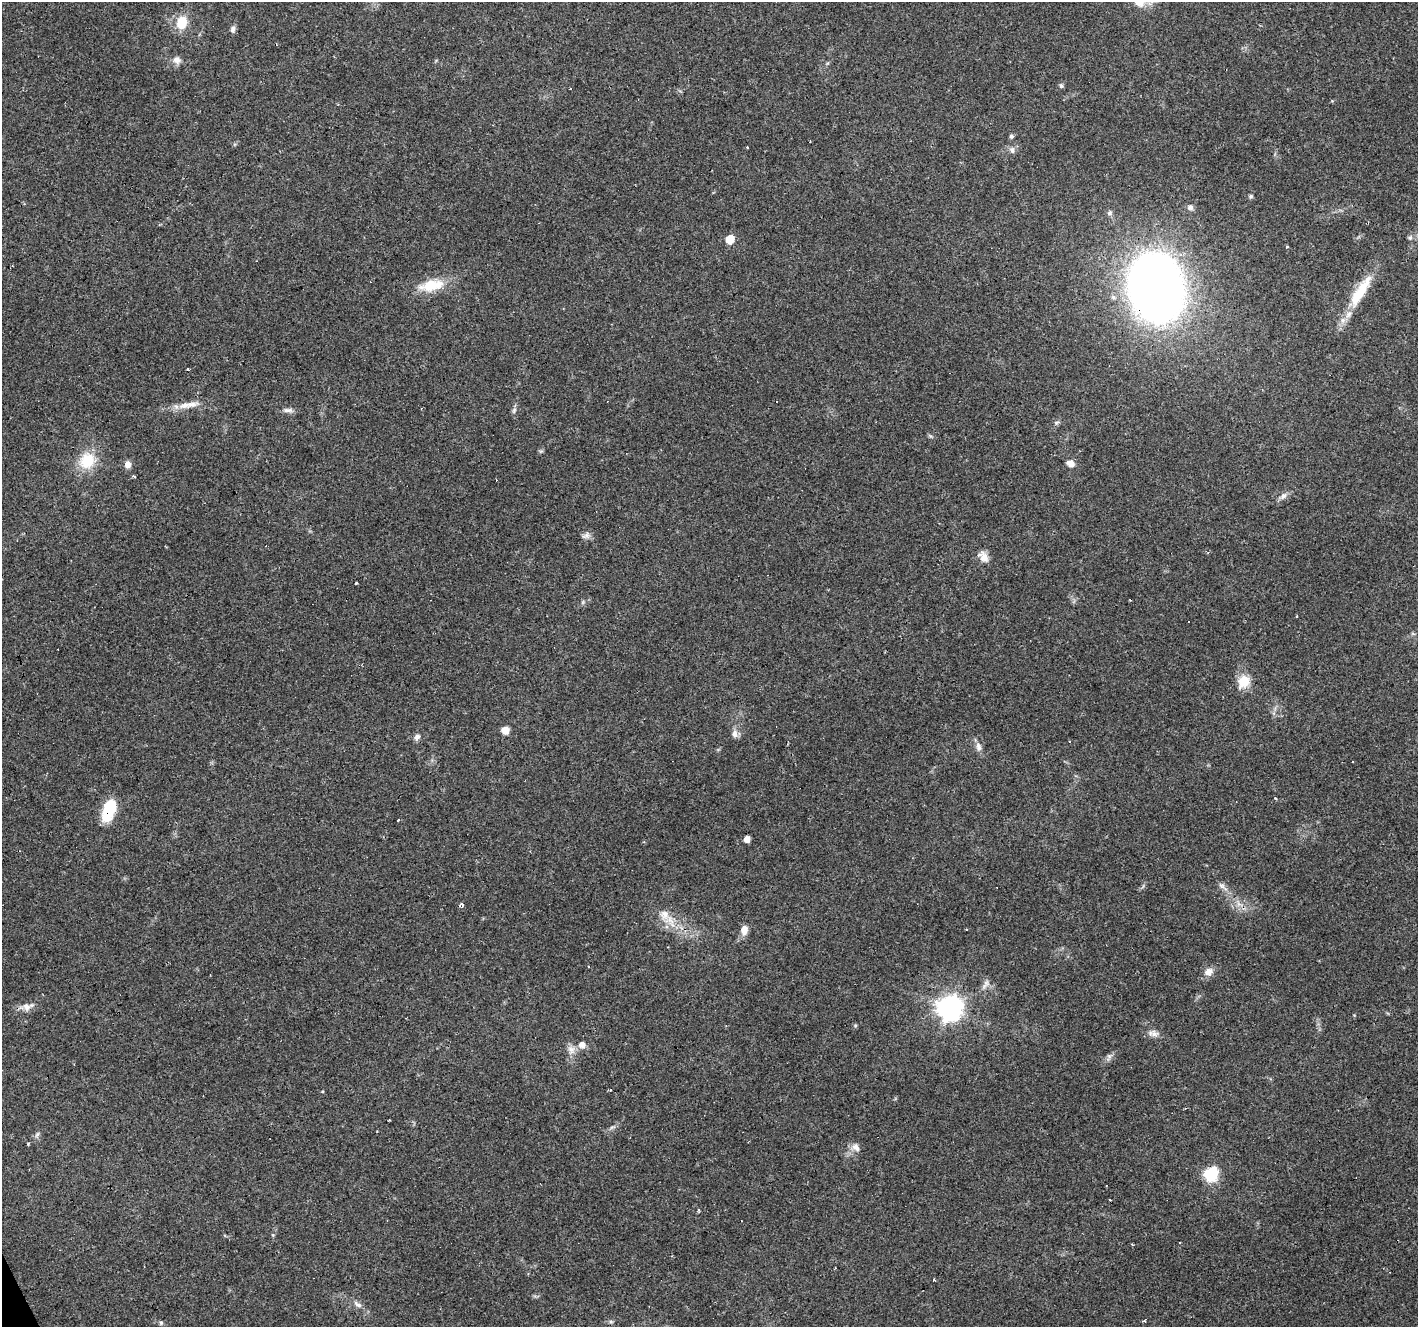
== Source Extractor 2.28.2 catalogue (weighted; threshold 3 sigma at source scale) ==
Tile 7 of 4 x 4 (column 3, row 2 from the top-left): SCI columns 2833-4248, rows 2737-4061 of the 5664 x 5529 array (HDU 1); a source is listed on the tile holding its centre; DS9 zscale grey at full resolution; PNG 1420 x 1329 px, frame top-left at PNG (2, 2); no overlay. Shown black and unused: <1% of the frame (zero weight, under 3 of 4 exposures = <1% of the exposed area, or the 3 px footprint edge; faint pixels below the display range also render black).
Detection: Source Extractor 2.28.2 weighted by HDU 2 'WHT'; one run over the whole footprint, this tile lists its part. Background 0.117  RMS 0.0059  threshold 0.0265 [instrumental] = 3 sigma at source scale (4.5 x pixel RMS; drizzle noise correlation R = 1.50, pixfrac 1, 0.0396/0.0396 arcsec/px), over >= 5 px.
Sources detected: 69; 8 cosmic-ray / hot-pixel residue — not listed; the other 61 listed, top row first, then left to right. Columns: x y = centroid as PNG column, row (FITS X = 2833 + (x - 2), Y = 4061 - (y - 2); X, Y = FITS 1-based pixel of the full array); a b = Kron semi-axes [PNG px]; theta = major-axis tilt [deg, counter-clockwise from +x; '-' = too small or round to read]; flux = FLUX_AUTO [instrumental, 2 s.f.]
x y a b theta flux
182 23 16 13 76 12
233 29 10 6 81 1.9
177 60 11 10 - 3.2
1061 86 6 5 - 1.1
1011 136 6 5 - 1
747 147 3 3 - 0.97
1012 150 9 7 -80 2
1251 196 6 5 - 1
1190 207 8 7 - 1.8
1110 213 8 7 - 1.6
730 239 6 5 - 15
1287 246 3 3 - 1.1
432 285 36 15 10 17
1156 287 38 29 -78 850
1360 292 53 13 57 23
776 401 3 3 - 0.81
188 405 36 8 9 7.8
288 410 14 6 -2 2.5
514 410 9 5 64 1.5
1056 422 6 4 1 1
87 461 24 20 58 17
1071 463 10 8 -27 3.5
128 464 8 7 - 3.6
134 476 4 3 - 1.2
1283 496 11 7 42 2.7
586 536 11 7 2 2.3
983 557 16 10 -57 4.9
356 583 3 3 - 0.69
1243 681 15 13 60 11
505 730 7 7 - 5.5
735 734 11 8 -85 3.1
417 737 9 7 45 2.2
978 747 13 7 -78 3.1
1275 798 3 3 - 0.71
109 809 25 13 73 20
398 820 3 2 - 1.1
747 839 5 5 - 4.2
1222 886 17 6 -36 2.9
462 904 4 3 - 3.3
664 915 15 13 -56 7.5
744 930 11 7 85 4.9
589 966 3 3 - 1.4
1209 972 12 10 29 4.3
985 984 15 6 54 2.8
26 1007 12 11 - 4.1
950 1008 9 9 - 510
1154 1034 11 10 - 3.3
582 1045 8 7 - 3.9
571 1050 12 9 -57 3.9
1109 1057 10 6 76 1.8
612 1127 10 3 11 1.2
37 1134 9 4 48 1.3
28 1144 4 3 - 0.55
856 1147 12 9 -44 3.5
1211 1174 7 6 - 91
699 1210 6 3 -81 0.59
933 1280 3 3 - 2.5
357 1304 14 6 -35 2.9
1145 1320 5 3 - 0.91
611 1322 6 4 -18 0.89
161 1323 6 5 - 0.94
Overlapping masked pixels (flux is a lower limit): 2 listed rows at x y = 1156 287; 109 809